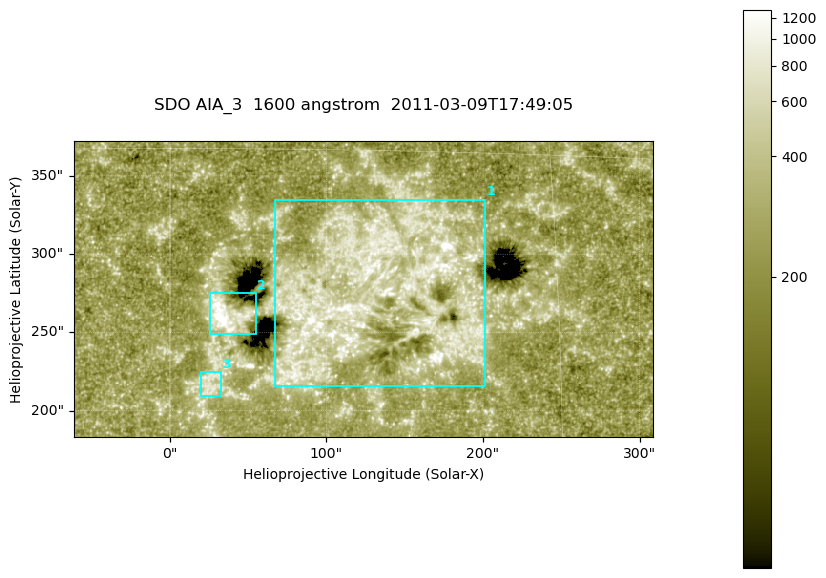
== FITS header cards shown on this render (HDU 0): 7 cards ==
TELESCOP= 'SDO     '           /
INSTRUME= 'AIA_3   '           /
WAVELNTH=                 1600 /
WAVEUNIT= 'angstrom'           /
DATE-OBS= '2011-03-09T17:49:05.120' /
CTYPE1  = 'HPLN-TAN'           /
CTYPE2  = 'HPLT-TAN'           /

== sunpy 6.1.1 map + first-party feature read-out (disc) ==
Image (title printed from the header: SDO AIA_3  1600 angstrom  2011-03-09T17:49:05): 607 x 311 px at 0.609 arcsec/px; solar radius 967 arcsec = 1587 px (partial field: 2.4% of the solar disc is inside the frame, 100% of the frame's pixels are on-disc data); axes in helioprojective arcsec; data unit not stated in the header (colour bar unlabelled)
Pointing: header CRPIX1/2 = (2052.59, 2044.23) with CRVAL1/2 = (0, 0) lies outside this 607 x 311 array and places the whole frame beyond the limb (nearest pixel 1.42 R_sun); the SolarSoft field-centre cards XCEN/YCEN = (123.4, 277.8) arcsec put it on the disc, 1858 arcsec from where CRPIX/CRVAL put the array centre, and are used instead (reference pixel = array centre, CRVAL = XCEN/YCEN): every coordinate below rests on XCEN/YCEN
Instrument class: DISC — disc imager (sunpy class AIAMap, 1600 A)
Bright regions (active regions / flare kernels): reference = the on-disc median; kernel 5 px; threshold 5 sigma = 399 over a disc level ~254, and >= 1.15x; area >= 188 px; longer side >= 4 px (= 2.4 arcsec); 3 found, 3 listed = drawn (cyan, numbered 1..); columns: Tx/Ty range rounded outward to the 2 arcsec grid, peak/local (2 s.f.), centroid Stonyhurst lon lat
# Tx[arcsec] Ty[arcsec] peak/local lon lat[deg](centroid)
1 66..202 216..336 9.2 +8 +9
2 24..56 248..276 8.1 +2 +8
3 18..34 208..226 3.2 +1 +6